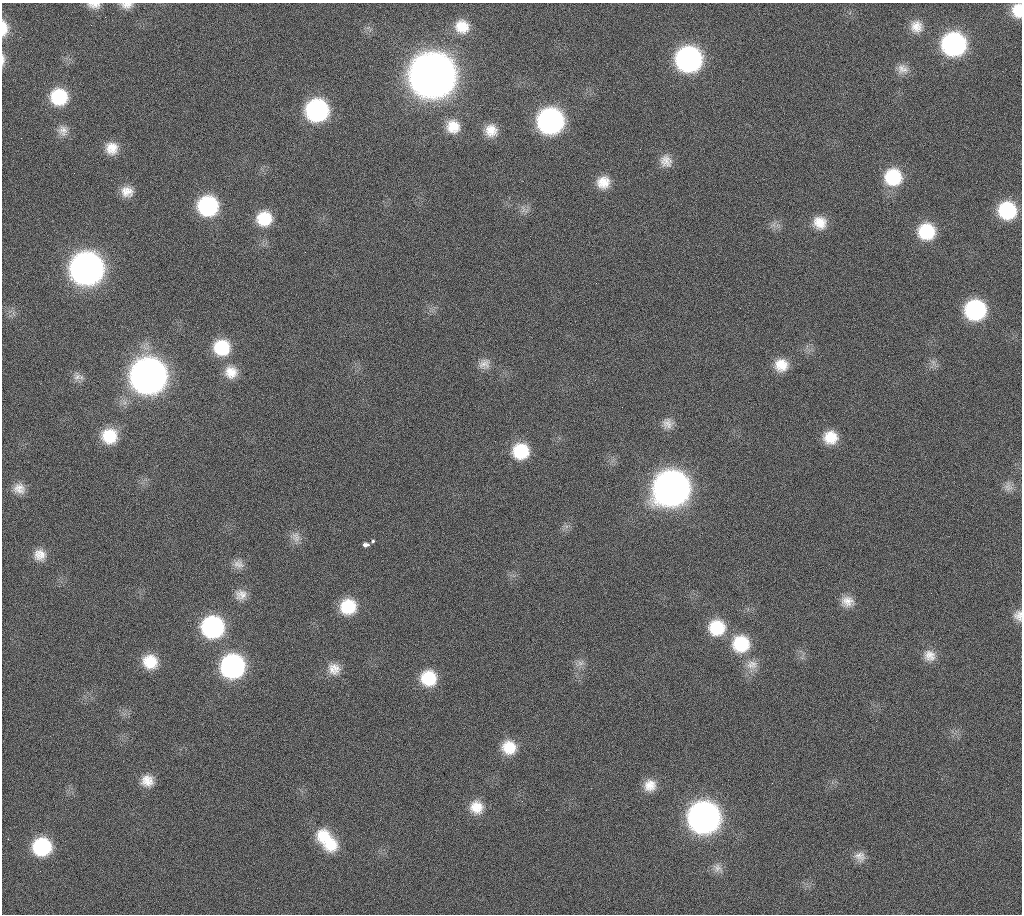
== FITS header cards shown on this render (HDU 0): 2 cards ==
NAXIS1  =                 1020 / length of data axis 1
NAXIS2  =                 912  / length of data axis 2

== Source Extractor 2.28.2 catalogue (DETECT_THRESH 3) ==
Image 1020 x 912 px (HDU 0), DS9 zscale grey, 1 PNG px = 1 image px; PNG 1024 x 916 px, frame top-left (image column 1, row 912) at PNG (2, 3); no overlay
Background 268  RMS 17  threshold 51.1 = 3 sigma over >= 5 px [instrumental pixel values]
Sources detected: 77; all 77 listed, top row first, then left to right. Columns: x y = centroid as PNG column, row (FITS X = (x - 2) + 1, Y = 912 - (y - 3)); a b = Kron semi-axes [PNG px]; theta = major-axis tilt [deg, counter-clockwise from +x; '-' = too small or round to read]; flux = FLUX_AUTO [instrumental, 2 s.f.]
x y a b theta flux
94 5 15 7 -4 8.2e+03
127 5 15 8 0 8.4e+03
1017 10 15 11 -88 2.3e+04
91 25 3 2 - 8.7e+02
462 26 17 16 - 2.4e+04
916 27 15 14 - 1.5e+04
4 28 17 8 -90 1.7e+04
954 44 17 16 - 2.5e+05
689 59 17 17 - 3.5e+05
3 60 16 4 -90 4.8e+03
902 69 15 13 -8 1.1e+04
432 75 20 20 - 4.7e+06
59 97 16 16 - 5.9e+04
317 110 17 16 - 2.0e+05
550 121 17 17 - 3.6e+05
453 126 16 15 - 2.2e+04
63 130 15 13 -85 1.1e+04
491 130 14 14 - 1.8e+04
112 148 15 15 - 1.9e+04
666 161 17 15 -54 1.4e+04
893 177 18 18 - 6.0e+04
603 182 16 15 - 2.0e+04
127 192 16 14 -15 1.5e+04
208 206 17 17 - 1.3e+05
523 209 13 6 -86 5.7e+03
1007 210 16 16 - 7.6e+04
264 218 17 16 - 3.7e+04
820 223 17 16 - 2.1e+04
773 225 8 6 72 4.7e+03
926 231 17 16 - 5.4e+04
305 252 2 2 - 5.5e+02
87 269 19 18 - 1.1e+06
975 310 16 16 - 1.4e+05
222 347 18 17 - 5.1e+04
933 362 10 5 -55 4.5e+03
484 364 16 14 22 1.1e+04
781 365 16 15 - 2.2e+04
231 372 17 16 - 2.0e+04
148 376 19 19 - 1.6e+06
77 377 13 9 10 7.1e+03
668 423 14 14 - 1.1e+04
109 436 17 16 - 3.9e+04
830 437 16 15 - 2.6e+04
521 451 17 16 - 4.9e+04
1008 487 14 12 -67 9.1e+03
19 488 15 14 - 1.3e+04
671 488 20 19 - 1.5e+06
296 537 15 11 -65 1.0e+04
373 541 4 3 - 2.1e+03
365 545 5 4 - 4.7e+03
369 545 3 2 - 1.8e+03
40 555 14 14 - 1.4e+04
238 564 15 12 -15 9.6e+03
241 595 16 14 18 1.2e+04
847 601 16 13 -5 1.4e+04
348 607 17 16 - 4.4e+04
1018 616 15 12 -80 9.4e+03
213 627 18 17 - 1.8e+05
717 628 18 17 - 4.5e+04
741 644 19 19 - 5.6e+04
929 655 16 15 - 1.4e+04
150 662 17 15 -30 3.1e+04
581 663 10 8 21 6.4e+03
752 665 17 13 4 1.4e+04
233 666 17 17 - 2.6e+05
334 669 17 15 -45 1.6e+04
428 678 16 16 - 4.4e+04
509 747 16 15 - 2.8e+04
147 781 14 14 - 1.6e+04
650 785 16 15 - 1.7e+04
476 807 17 16 - 2.1e+04
704 817 18 18 - 9.0e+05
324 836 20 19 - 3.4e+04
330 844 19 18 - 3.3e+04
42 847 17 16 - 8.6e+04
860 857 15 13 -35 1.1e+04
717 868 15 11 -40 8.6e+03
At the frame edge (FLAGS 8, measured only in part): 6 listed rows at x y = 94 5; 127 5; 1017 10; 4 28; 3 60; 1018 616